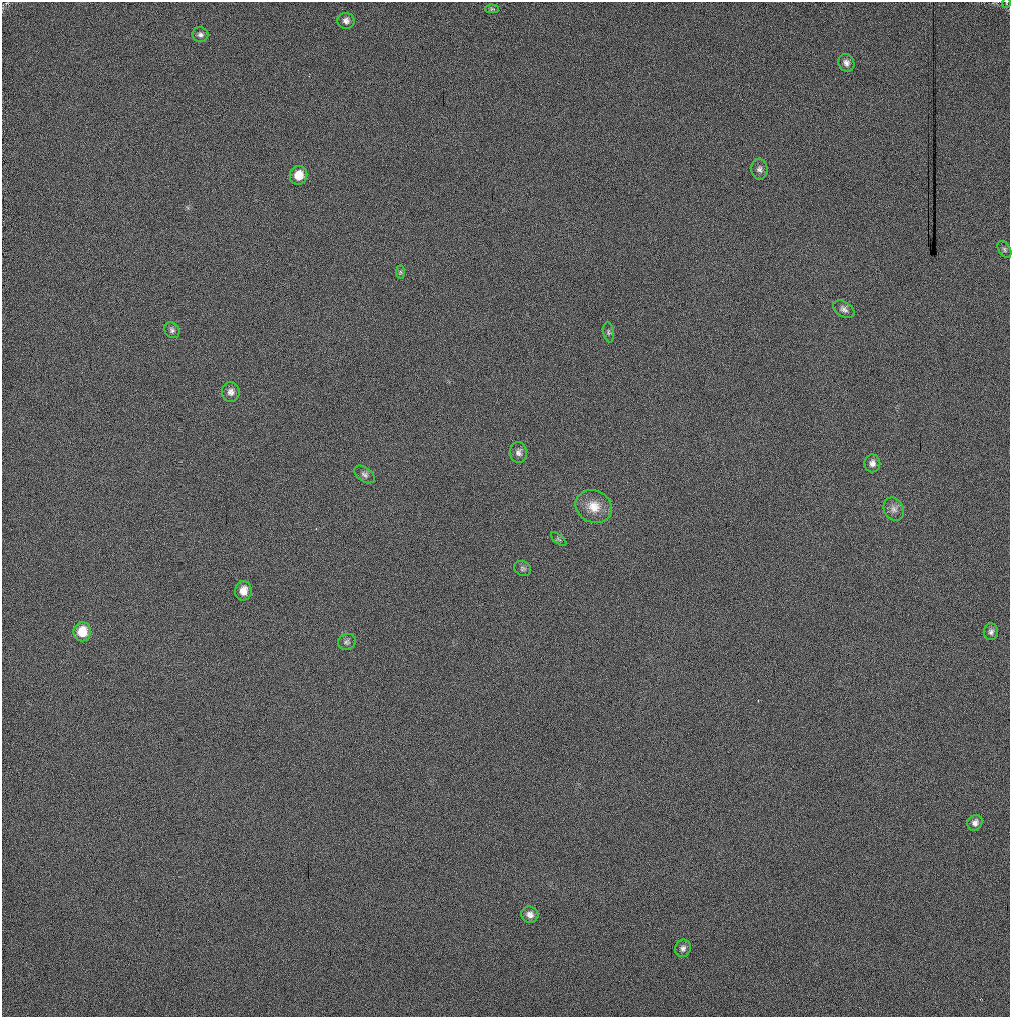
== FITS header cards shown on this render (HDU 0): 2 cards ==
NAXIS1  =                 1008 / Axis length
NAXIS2  =                 1015 / Axis length

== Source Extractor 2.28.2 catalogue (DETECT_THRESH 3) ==
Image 1008 x 1015 px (HDU 0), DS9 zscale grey, 1 PNG px = 1 image px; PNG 1012 x 1019 px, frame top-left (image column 1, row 1015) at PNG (2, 2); each listed source drawn as its Kron ellipse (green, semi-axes under 4 px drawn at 4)
Background 85.5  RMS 12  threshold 37.3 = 3 sigma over >= 5 px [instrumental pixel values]
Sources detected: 27; all 27 listed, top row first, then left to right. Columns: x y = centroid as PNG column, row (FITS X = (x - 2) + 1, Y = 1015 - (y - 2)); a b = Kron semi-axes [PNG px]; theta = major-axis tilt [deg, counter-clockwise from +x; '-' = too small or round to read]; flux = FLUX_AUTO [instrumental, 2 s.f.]
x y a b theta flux
1006 3 5 3 - 690
492 9 7 4 -1 1200
346 21 8 8 - 3700
200 35 8 7 - 2800
846 63 9 8 - 3900
759 169 10 8 -84 3300
299 175 9 8 - 13000
1004 250 9 5 -57 2000
400 272 7 4 -89 1500
844 309 12 7 -31 3600
172 330 8 7 - 2500
609 332 10 5 -80 1900
231 392 10 9 - 4400
518 452 10 8 -82 3600
872 463 9 8 - 4300
365 474 12 7 -36 3000
594 506 19 16 -27 15000
894 509 12 9 -60 4800
559 539 9 3 -40 900
523 568 9 7 -26 2200
243 591 10 8 83 8600
82 632 9 9 - 17000
991 632 8 7 - 2800
347 642 9 8 - 2600
975 823 8 7 - 3800
530 915 8 8 - 5000
683 948 9 7 65 3300
At the frame edge (FLAGS 8, measured only in part): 1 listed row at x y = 1006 3